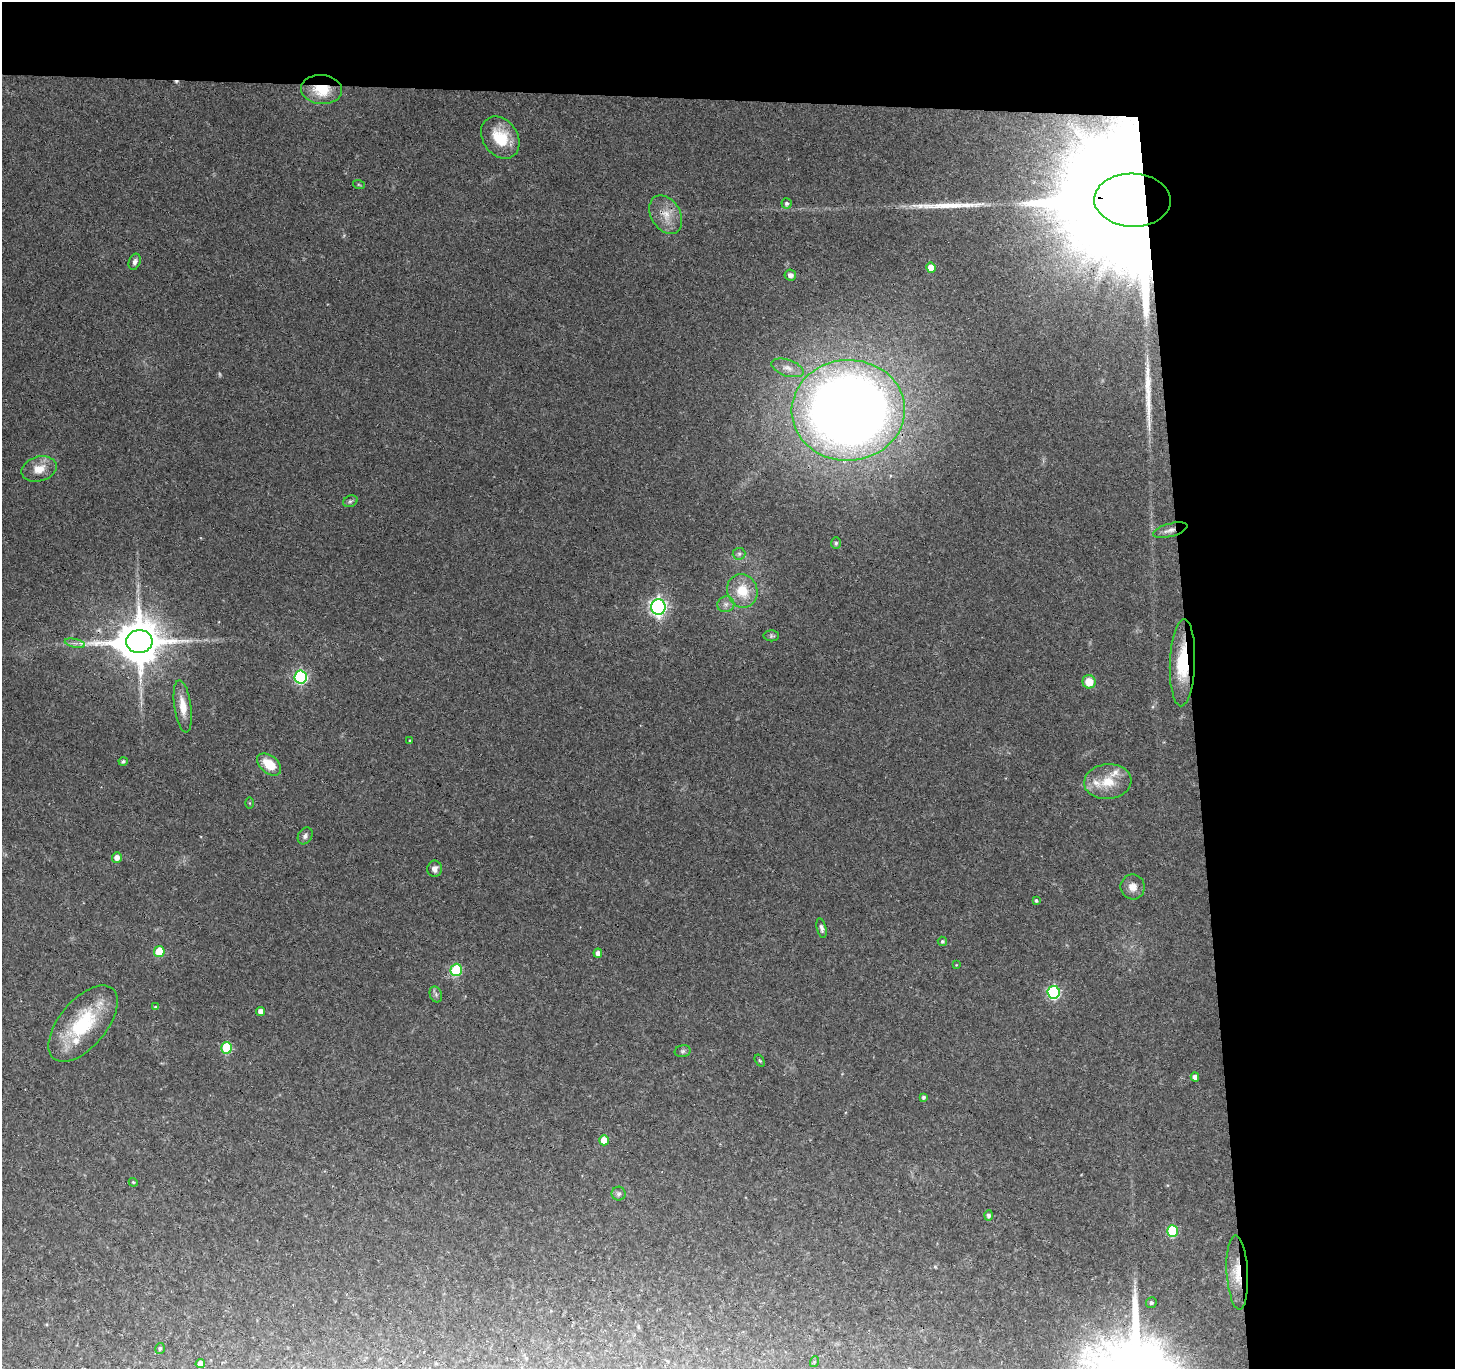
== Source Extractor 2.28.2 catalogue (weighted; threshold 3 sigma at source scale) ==
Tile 3 of 3 x 3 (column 3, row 1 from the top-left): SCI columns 2906-4358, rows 2848-4214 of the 4358 x 4328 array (HDU 1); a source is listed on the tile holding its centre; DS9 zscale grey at full resolution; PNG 1457 x 1371 px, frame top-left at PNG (2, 2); each listed source drawn as its Kron ellipse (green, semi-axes under 4 px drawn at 4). Shown black and unused: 24% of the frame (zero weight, under 3 of 4 exposures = <1% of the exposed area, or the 3 px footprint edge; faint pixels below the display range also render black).
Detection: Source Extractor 2.28.2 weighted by HDU 2 'WHT'; one run over the whole footprint, this tile lists its part. Background 0.0648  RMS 0.0075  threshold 0.0337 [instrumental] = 3 sigma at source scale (4.5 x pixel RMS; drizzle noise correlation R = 1.50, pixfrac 1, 0.05/0.05 arcsec/px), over >= 5 px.
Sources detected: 69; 1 too faint to see at this stretch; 1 cosmic-ray / hot-pixel residue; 2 long thin detections or spike segments (spike, bleed or trail) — neither listed nor drawn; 3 inside a brighter listed object's ellipse — not listed separately; the other 62 listed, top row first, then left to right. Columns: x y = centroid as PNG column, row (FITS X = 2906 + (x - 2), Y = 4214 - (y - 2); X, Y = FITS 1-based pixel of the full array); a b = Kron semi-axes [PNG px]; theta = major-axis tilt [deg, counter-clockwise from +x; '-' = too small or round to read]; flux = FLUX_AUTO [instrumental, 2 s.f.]
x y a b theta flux
322 90 21 14 -5 22
500 138 23 17 -54 24
359 185 6 3 -19 0.87
1132 200 38 26 -2 54000
787 203 5 5 - 2
666 215 21 14 -59 13
135 262 8 5 69 2.8
931 268 5 4 - 10
790 275 6 5 - 3.1
788 368 17 8 -19 5.4
848 410 56 50 3 950
39 469 18 12 16 11
350 501 7 5 21 1.5
1170 530 18 6 15 4.6
836 543 6 5 - 1.3
739 554 6 6 - 1.7
742 591 17 15 -72 18
726 604 8 7 - 2.9
658 607 8 7 - 260
771 636 7 5 -1 1.4
139 642 13 11 4 3700
75 643 10 4 -13 2.6
1182 663 43 12 88 34
301 677 6 6 - 120
1089 682 7 6 - 13
183 706 26 8 -82 11
410 741 3 3 - 0.76
123 761 4 4 - 1.7
269 764 14 8 -39 16
1108 782 23 17 5 18
250 803 5 3 - 0.68
305 836 9 6 57 2.4
117 857 5 5 - 4.4
435 869 8 7 - 3.8
1133 887 12 12 - 6.5
1036 901 3 3 - 1.2
822 928 10 4 -76 2.1
942 941 5 4 - 1.2
159 952 5 5 - 25
598 953 4 4 - 3.3
956 965 4 4 - 0.56
456 970 6 5 - 52
1054 992 6 6 - 110
436 994 8 6 -70 2
155 1007 4 4 - 0.75
261 1011 4 4 - 4.8
83 1024 46 23 50 56
227 1048 6 5 - 42
683 1051 8 6 15 1.6
760 1061 6 4 -57 1
1195 1077 4 4 - 4.2
923 1097 4 3 - 1.6
604 1140 5 4 - 10
133 1182 4 3 - 0.77
619 1194 7 7 - 1.8
988 1215 5 4 - 2.2
1172 1231 6 5 - 50
1237 1272 37 10 -87 18
1151 1303 5 5 - 1.3
160 1348 5 5 - 1.5
814 1362 5 3 - 0.87
200 1363 5 4 - 4.4
Overlapping masked pixels (flux is a lower limit): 7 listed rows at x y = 322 90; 1132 200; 666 215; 1170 530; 139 642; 1182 663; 1237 1272